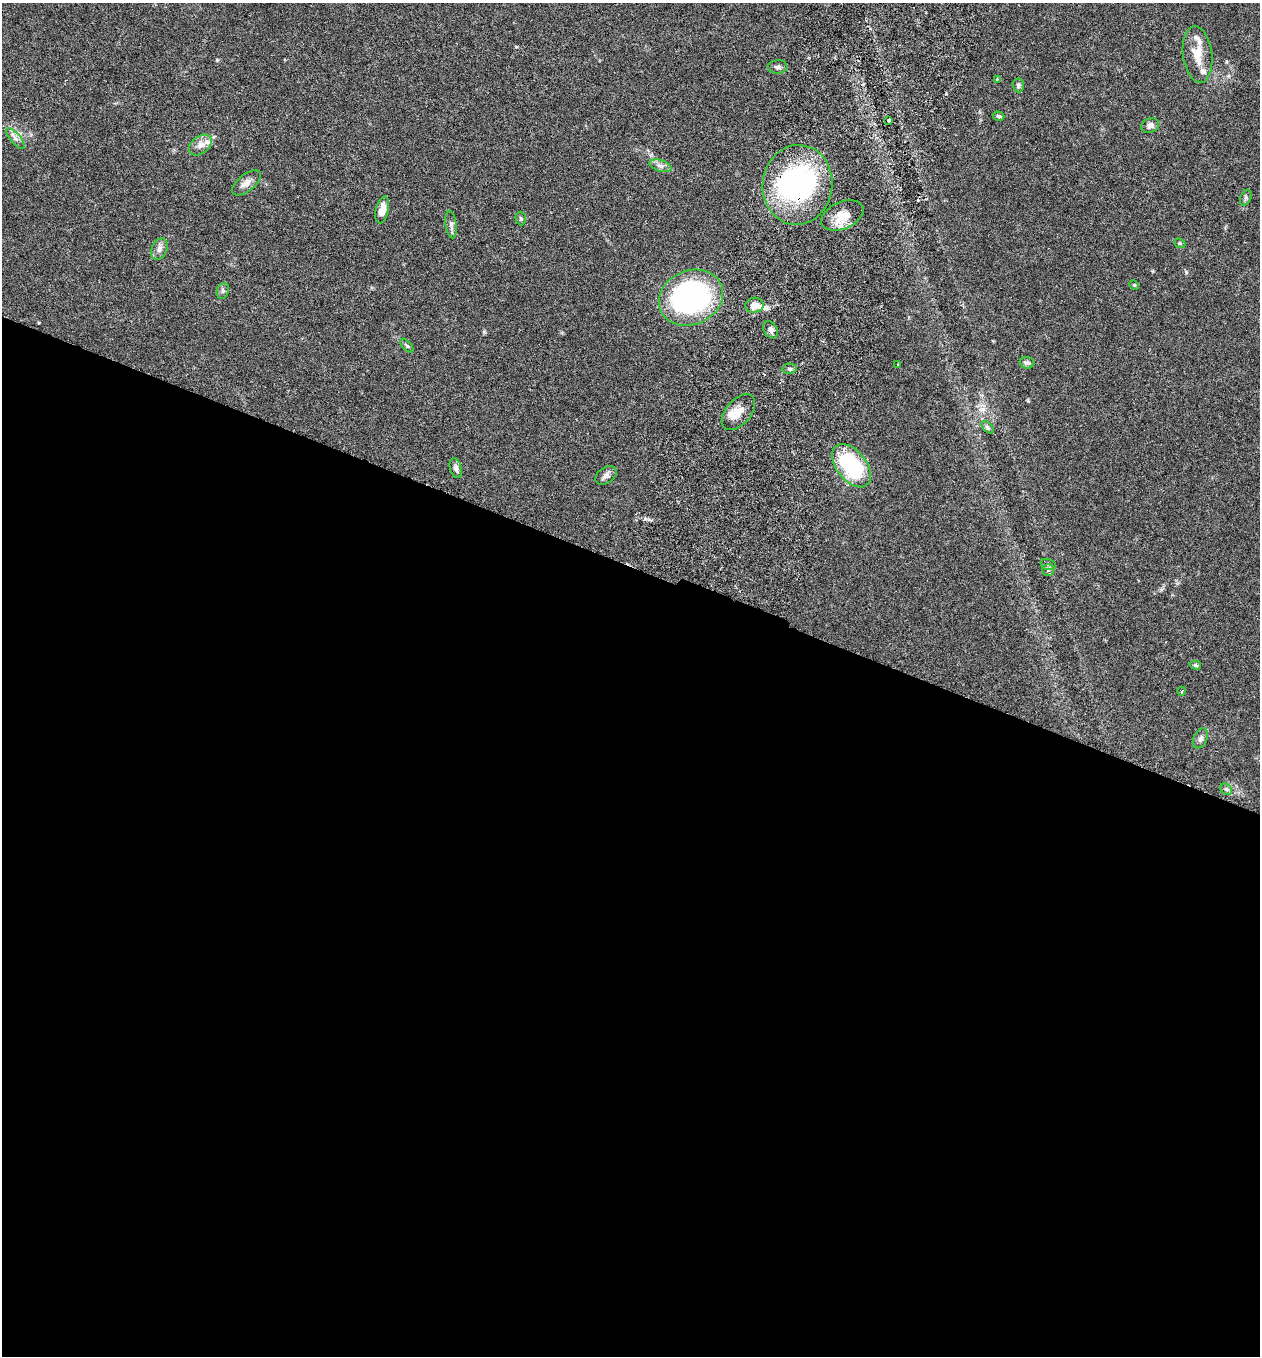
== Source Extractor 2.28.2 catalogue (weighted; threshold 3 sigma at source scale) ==
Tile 14 of 4 x 4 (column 2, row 4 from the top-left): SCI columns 1450-2707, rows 28-1381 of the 5544 x 5467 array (HDU 1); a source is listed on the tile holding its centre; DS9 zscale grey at full resolution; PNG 1262 x 1358 px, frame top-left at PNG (2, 3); each listed source drawn as its Kron ellipse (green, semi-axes under 4 px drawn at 4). Shown black and unused: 58% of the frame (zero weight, under 3 of 6 exposures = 3% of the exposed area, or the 3 px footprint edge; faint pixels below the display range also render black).
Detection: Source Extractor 2.28.2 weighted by HDU 2 'WHT'; one run over the whole footprint, this tile lists its part. Background 0.0173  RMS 0.0019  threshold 0.00788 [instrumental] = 3 sigma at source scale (4.09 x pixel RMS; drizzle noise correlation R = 1.36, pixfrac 0.8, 0.05/0.05 arcsec/px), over >= 5 px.
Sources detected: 47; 1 inside a brighter object's white glare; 1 cosmic-ray / hot-pixel residue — neither listed nor drawn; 6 inside a brighter listed object's ellipse — not listed separately; the other 39 listed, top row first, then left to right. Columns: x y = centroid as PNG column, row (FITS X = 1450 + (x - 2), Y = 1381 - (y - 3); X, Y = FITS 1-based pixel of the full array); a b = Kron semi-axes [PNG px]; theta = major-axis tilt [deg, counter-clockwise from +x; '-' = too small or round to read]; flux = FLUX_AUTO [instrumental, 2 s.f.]
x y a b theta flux
1198 54 28 14 -83 3.2
778 67 10 6 4 0.52
997 79 4 4 - 0.16
1018 85 7 6 - 0.4
998 116 6 4 -17 0.32
889 120 3 3 - 0.4
1150 125 9 7 24 0.83
16 138 13 5 -50 0.77
200 145 13 8 38 1.2
660 166 11 5 -18 0.71
246 183 17 8 39 1.2
797 185 40 35 82 33
1246 198 8 5 67 0.38
382 210 14 6 77 1.8
842 216 22 13 24 3.1
521 219 7 5 -88 0.31
451 224 14 5 -83 0.62
1180 243 6 4 -21 0.23
159 249 11 7 66 0.87
1134 285 5 4 - 0.2
223 291 8 6 70 0.46
691 298 33 27 23 44
754 305 9 7 9 1.9
770 330 9 6 -57 0.65
407 346 8 4 -47 0.35
1027 363 7 6 - 0.49
898 365 3 3 - 0.25
790 369 7 5 -2 0.4
738 412 21 12 49 2.6
988 427 7 4 -46 0.39
851 466 25 15 -51 17
456 468 10 6 -75 0.62
606 475 12 7 34 0.79
1048 564 8 5 -15 0.37
1048 570 5 5 - 0.35
1195 665 6 4 -15 0.27
1182 691 4 2 - 0.14
1200 738 10 6 63 0.7
1226 789 6 5 - 0.37
Overlapping masked pixels (flux is a lower limit): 1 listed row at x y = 797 185
Unlisted compact peaks at least as high as the median listed source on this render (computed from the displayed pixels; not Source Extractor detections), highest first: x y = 1186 272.